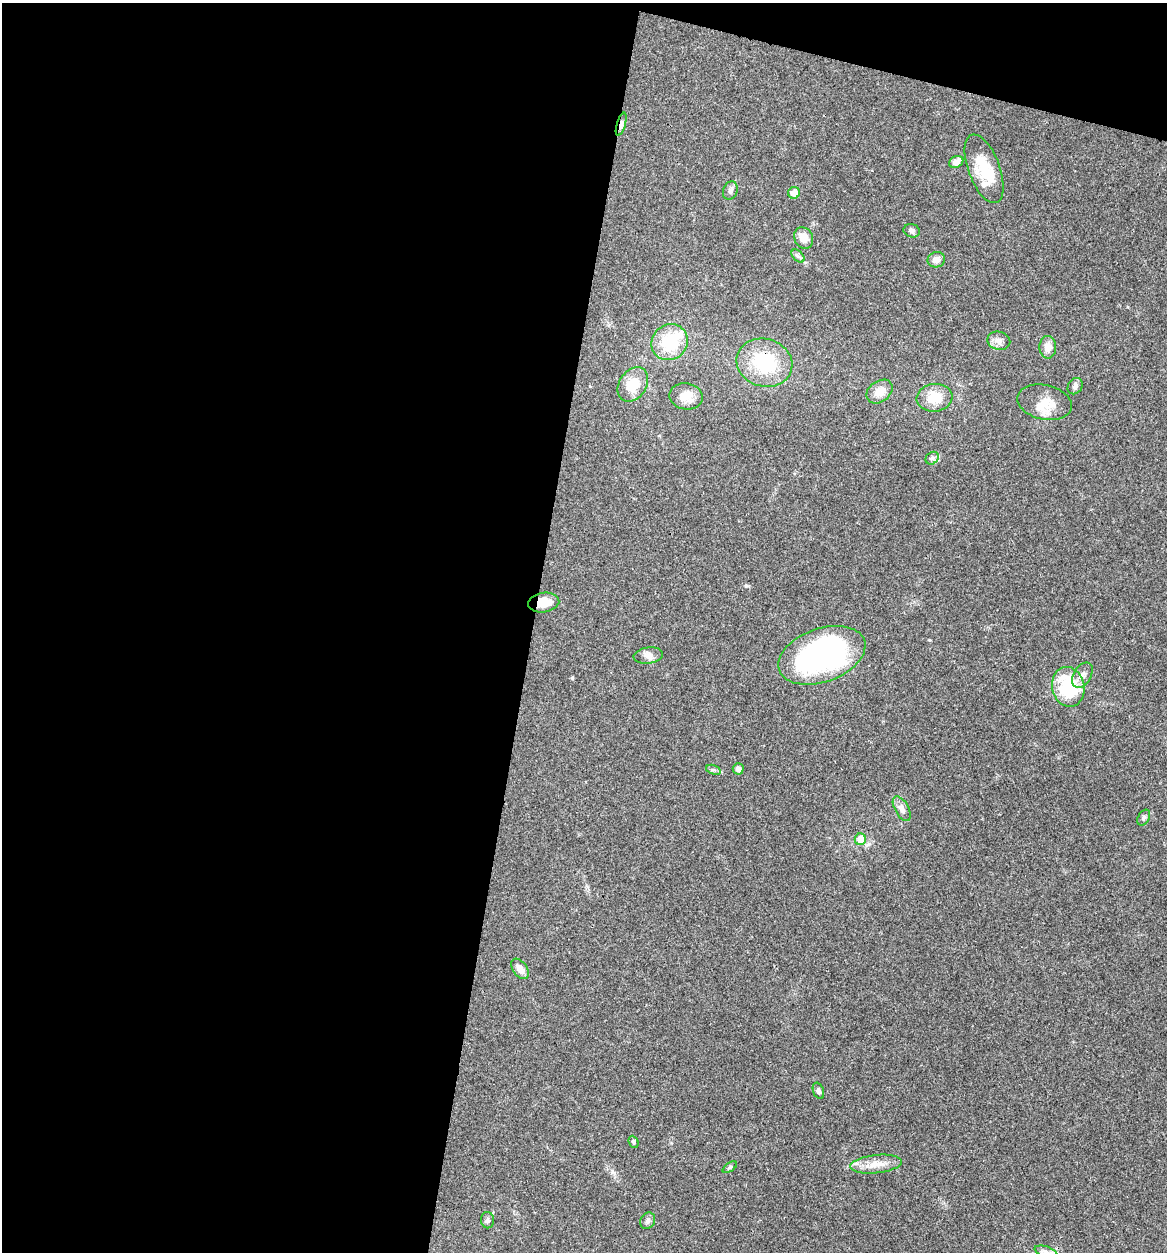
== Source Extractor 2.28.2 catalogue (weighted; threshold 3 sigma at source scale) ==
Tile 1 of 4 x 4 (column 1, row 1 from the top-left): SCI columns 243-1407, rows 3751-5000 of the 5022 x 5005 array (HDU 1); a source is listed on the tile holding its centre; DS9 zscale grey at full resolution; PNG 1169 x 1254 px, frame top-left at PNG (2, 3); each listed source drawn as its Kron ellipse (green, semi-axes under 4 px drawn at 4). Shown black and unused: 48% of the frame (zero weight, under 3 of 4 exposures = <1% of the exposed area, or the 3 px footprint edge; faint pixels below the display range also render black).
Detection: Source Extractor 2.28.2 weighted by HDU 2 'WHT'; one run over the whole footprint, this tile lists its part. Background 0.0635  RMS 0.0051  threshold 0.023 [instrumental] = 3 sigma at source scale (4.5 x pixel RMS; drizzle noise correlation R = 1.50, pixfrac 1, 0.05/0.05 arcsec/px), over >= 5 px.
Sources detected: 42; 3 inside a brighter object's white glare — neither listed nor drawn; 1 inside a brighter listed object's ellipse — not listed separately; the other 38 listed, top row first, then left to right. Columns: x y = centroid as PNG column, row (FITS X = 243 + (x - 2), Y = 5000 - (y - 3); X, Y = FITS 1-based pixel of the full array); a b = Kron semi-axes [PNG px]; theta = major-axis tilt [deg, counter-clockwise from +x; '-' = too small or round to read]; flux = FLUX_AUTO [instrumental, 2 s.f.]
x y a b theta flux
621 124 12 4 74 2.1
956 162 7 5 30 3.2
984 169 36 15 -69 16
730 191 9 7 70 1.6
794 193 6 6 - 4.5
912 231 8 6 -20 1.7
804 238 11 9 -61 5.9
798 256 8 4 -44 1.2
936 260 9 7 12 2.9
999 341 11 9 -12 2.7
670 342 19 17 43 22
1048 347 11 8 -88 4.7
764 363 28 24 -16 30
633 384 18 13 57 12
1075 386 8 7 - 1.5
879 392 14 10 37 5.6
686 396 17 13 -11 6.9
935 398 18 14 8 10
1045 402 28 17 -13 9.3
932 458 7 5 43 1.3
544 602 15 10 9 8
822 655 45 26 20 120
648 656 15 8 7 3
1082 675 14 8 58 3.2
1068 687 20 16 -77 30
738 769 6 5 - 1.9
713 770 7 4 -18 0.97
902 809 14 7 -61 2.8
1144 818 8 5 60 1.2
860 839 6 5 - 6.3
520 969 11 7 -54 3.9
818 1091 8 5 -69 1.2
634 1142 6 4 -66 0.84
876 1164 26 9 6 6.8
730 1167 8 4 35 0.78
488 1220 8 6 -80 1.3
648 1221 8 7 - 1.6
1046 1252 12 5 -18 2.2
Overlapping masked pixels (flux is a lower limit): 3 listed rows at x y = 621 124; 764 363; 544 602
Isophote crosses this tile's border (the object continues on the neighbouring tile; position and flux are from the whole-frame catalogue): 1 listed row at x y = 1046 1252
Unlisted compact peaks at least as high as the median listed source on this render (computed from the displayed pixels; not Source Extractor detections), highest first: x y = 572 678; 929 640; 612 1171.